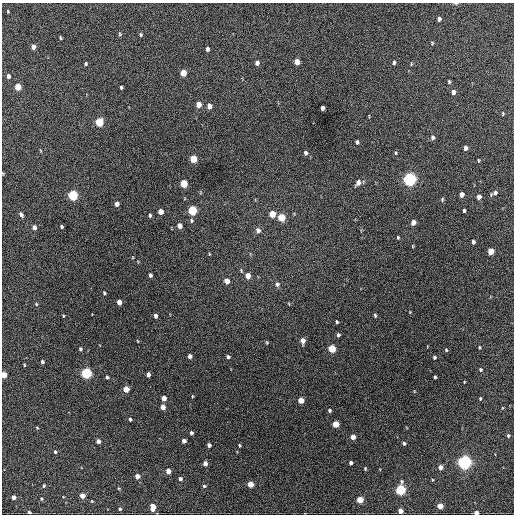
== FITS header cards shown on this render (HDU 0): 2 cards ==
NAXIS1  =                  512 / Axis length
NAXIS2  =                  512 / Axis length

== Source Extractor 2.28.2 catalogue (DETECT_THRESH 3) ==
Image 512 x 512 px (HDU 0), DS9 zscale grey, 1 PNG px = 1 image px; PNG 516 x 516 px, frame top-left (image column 1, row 512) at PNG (2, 3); no overlay
Background 729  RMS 20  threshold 60.1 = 3 sigma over >= 5 px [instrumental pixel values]
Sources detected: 131; all 131 listed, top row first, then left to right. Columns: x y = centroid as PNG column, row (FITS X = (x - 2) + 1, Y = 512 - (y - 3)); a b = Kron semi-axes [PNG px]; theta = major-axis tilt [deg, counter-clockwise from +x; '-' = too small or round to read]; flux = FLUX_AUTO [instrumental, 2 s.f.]
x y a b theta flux
456 3 5 3 - 1300
8 11 5 3 - 1400
439 19 4 4 - 5100
120 34 5 4 - 1500
141 35 4 4 - 2000
60 38 4 3 - 1700
432 43 4 4 - 1200
33 47 5 4 - 7800
207 49 4 3 - 4300
297 62 5 4 - 15000
394 62 5 3 - 2800
257 63 5 4 - 5100
86 64 4 4 - 1900
183 73 5 4 - 23000
8 76 5 4 - 4700
449 82 5 3 - 1900
18 87 5 4 - 30000
121 87 4 3 - 1900
453 92 5 4 - 6600
198 104 5 4 - 14000
209 106 5 4 - 9900
322 108 4 4 - 5000
503 114 5 3 - 1300
99 122 5 4 - 68000
432 137 6 5 - 3500
357 142 4 3 - 2500
465 148 4 4 - 5600
305 153 6 4 -85 3500
395 153 4 4 - 1600
193 159 5 4 - 38000
478 160 4 3 - 1300
410 179 6 5 - 390000
358 183 7 5 62 7700
184 184 5 4 - 41000
495 193 8 5 27 4400
461 194 5 4 - 9000
73 195 5 5 - 120000
479 197 5 4 - 7000
442 200 6 4 78 1900
117 204 4 4 - 8200
192 210 5 5 - 91000
464 210 4 3 - 2400
161 212 5 4 - 11000
21 214 5 4 - 4300
272 214 5 4 - 25000
150 215 5 3 - 2100
281 218 5 4 - 47000
192 220 6 5 - 2300
413 222 5 4 - 8700
179 226 5 4 - 8600
34 227 5 4 - 5100
61 227 4 3 - 2000
258 230 6 5 - 5800
398 237 5 3 - 1400
473 242 4 4 - 3500
413 246 5 3 - 1100
491 251 5 4 - 25000
209 254 4 3 - 980
150 275 4 3 - 3200
248 276 5 4 - 12000
227 281 5 4 - 13000
277 284 6 5 - 3200
104 293 5 4 - 1800
119 302 5 4 - 11000
36 304 4 4 - 1300
375 315 4 3 - 2000
63 316 3 2 - 1200
155 316 4 3 - 4200
337 322 4 3 - 1900
338 335 4 3 - 3000
303 341 6 4 90 9200
267 342 5 4 - 1400
479 347 3 2 - 1400
80 349 4 3 - 2200
332 349 5 4 - 45000
446 350 5 4 - 1300
190 356 4 4 - 5000
228 357 4 4 - 3100
434 357 3 3 - 2100
42 362 4 3 - 2800
24 365 3 3 - 1300
480 370 4 4 - 1800
86 373 5 5 - 160000
148 374 4 4 - 6300
4 375 4 4 - 21000
107 377 4 3 - 2800
435 377 3 3 - 1900
464 382 4 2 - 900
126 389 4 4 - 21000
192 396 4 3 - 1100
164 398 4 4 - 12000
480 398 4 3 - 1300
301 400 4 4 - 19000
163 407 4 4 - 13000
502 408 5 3 - 1000
329 410 4 4 - 2400
130 419 4 3 - 2300
336 424 4 4 - 27000
37 428 4 3 - 1100
191 433 4 3 - 3500
508 436 4 4 - 2000
353 437 4 4 - 12000
98 441 4 4 - 6700
184 441 4 4 - 7200
404 443 4 3 - 3200
209 445 4 4 - 4700
239 445 4 3 - 1500
55 452 5 3 - 1800
464 462 5 5 - 460000
205 463 4 4 - 7000
351 463 4 4 - 4100
440 467 4 4 - 8700
365 469 4 3 - 1400
168 471 4 4 - 11000
137 476 4 4 - 11000
180 479 5 4 - 3400
250 484 4 4 - 20000
44 486 5 4 - 1700
204 486 5 4 - 2000
400 490 5 5 - 160000
82 496 4 4 - 15000
13 497 4 4 - 7200
41 499 5 4 - 1600
360 500 4 4 - 29000
92 501 3 3 - 1000
440 506 4 4 - 17000
153 507 6 4 89 15000
120 509 3 3 - 1900
400 511 4 4 - 10000
29 512 3 3 - 2100
476 513 4 3 - 9000
At the frame edge (FLAGS 8, measured only in part): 4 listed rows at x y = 456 3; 4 375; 29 512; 476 513